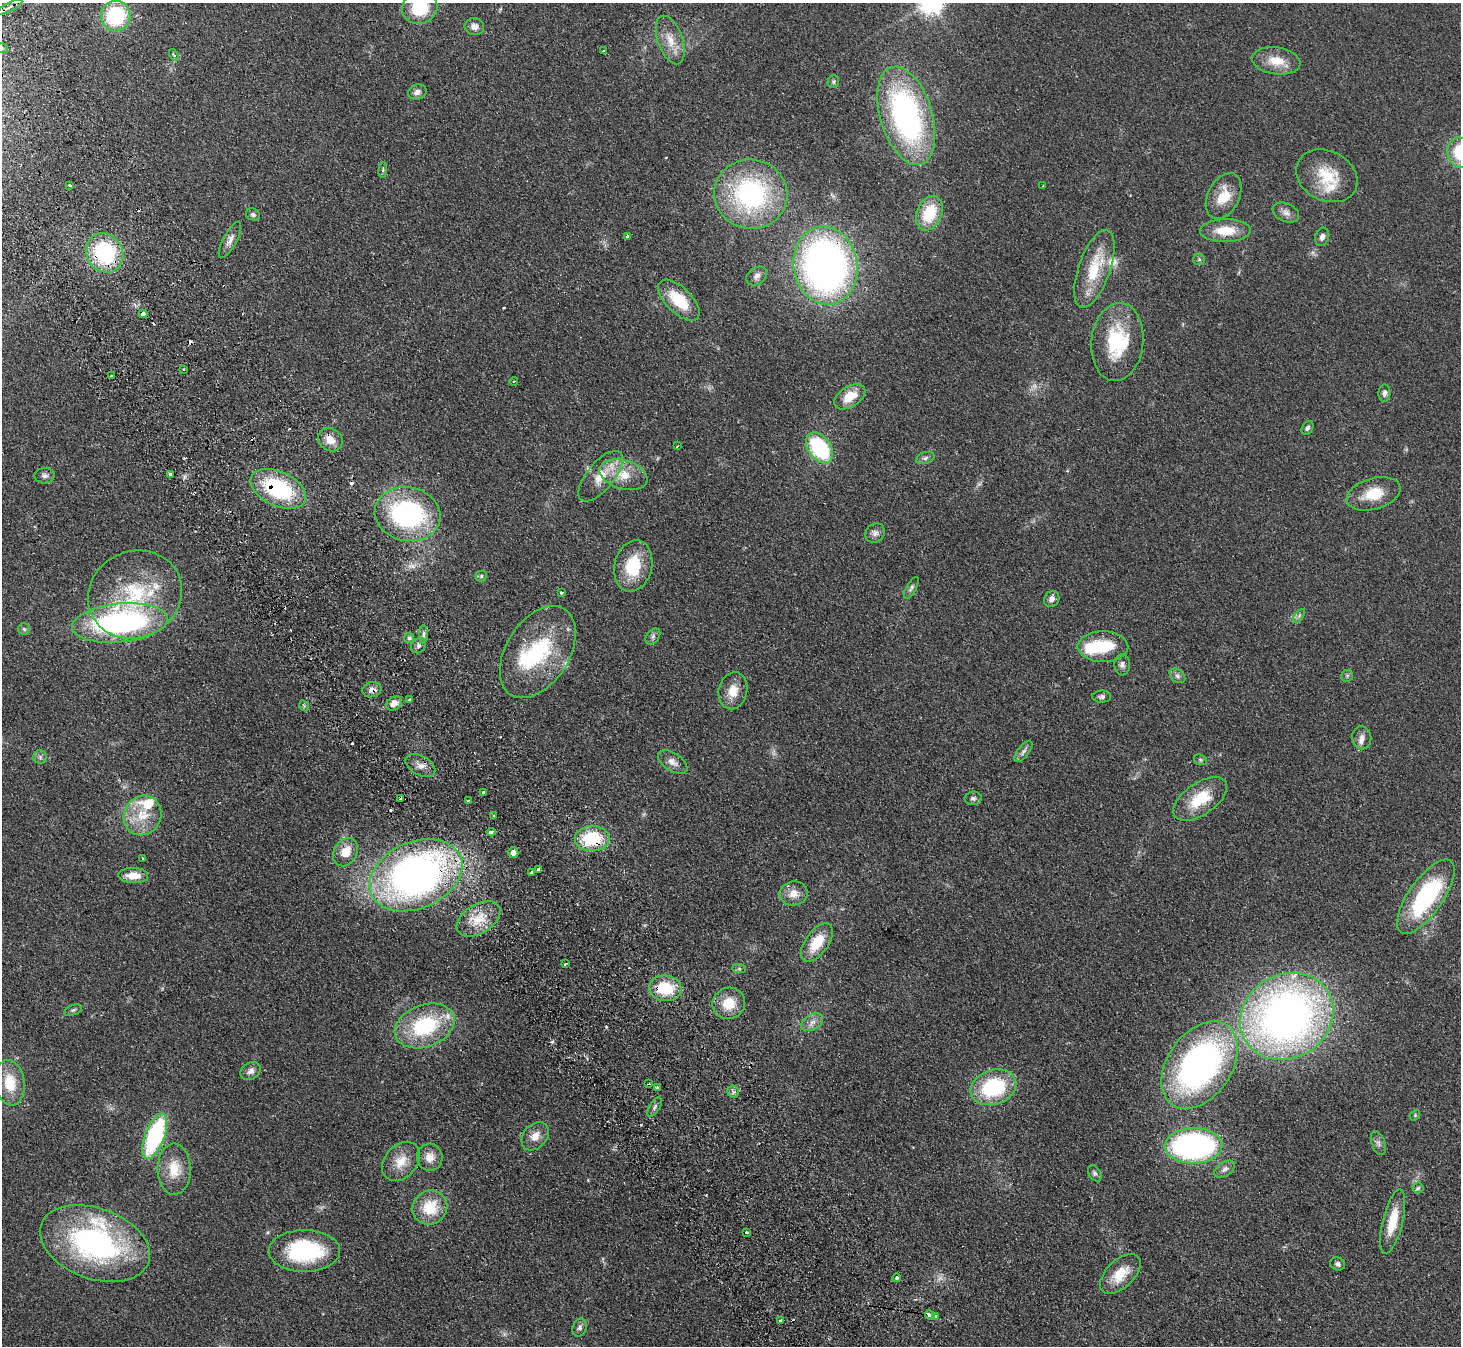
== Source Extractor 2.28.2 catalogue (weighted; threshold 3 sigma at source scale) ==
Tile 11 of 4 x 4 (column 3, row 3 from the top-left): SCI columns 2971-4429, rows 1675-3018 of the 5940 x 5898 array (HDU 1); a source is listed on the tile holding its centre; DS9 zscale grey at full resolution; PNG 1463 x 1348 px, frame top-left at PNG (2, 3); each listed source drawn as its Kron ellipse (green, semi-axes under 4 px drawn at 4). Shown black and unused: <1% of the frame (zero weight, under 2 of 3 exposures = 3% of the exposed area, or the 3 px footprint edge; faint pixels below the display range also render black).
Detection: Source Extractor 2.28.2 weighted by HDU 2 'WHT'; one run over the whole footprint, this tile lists its part. Background 0.0777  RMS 0.0086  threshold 0.0385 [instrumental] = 3 sigma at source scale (4.5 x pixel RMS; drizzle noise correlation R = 1.50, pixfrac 1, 0.05/0.05 arcsec/px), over >= 5 px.
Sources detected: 170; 5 too faint to see at this stretch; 2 inside a brighter object's white glare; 13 cosmic-ray / hot-pixel residue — neither listed nor drawn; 9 inside a brighter listed object's ellipse — not listed separately; the other 141 listed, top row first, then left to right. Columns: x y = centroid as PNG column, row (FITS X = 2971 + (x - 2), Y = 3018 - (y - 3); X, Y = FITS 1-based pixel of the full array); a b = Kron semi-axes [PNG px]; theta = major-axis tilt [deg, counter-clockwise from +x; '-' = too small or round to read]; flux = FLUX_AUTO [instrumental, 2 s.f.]
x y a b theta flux
9 7 14 4 27 3.6
420 8 18 16 20 35
116 16 15 14 - 60
474 27 10 8 -5 5.4
670 40 25 12 -71 14
2 48 6 5 - 1.5
604 51 3 3 - 11
174 55 6 3 -57 1
1276 61 24 13 -8 16
833 81 6 5 - 1.5
417 92 9 7 18 4.1
906 116 51 26 -73 210
1460 152 15 12 -79 32
383 170 8 4 83 1.4
1327 176 32 25 -27 31
70 185 3 3 - 2.6
1043 186 3 2 - 0.67
751 194 37 34 -10 130
1224 196 24 15 63 18
929 213 18 12 67 32
1286 213 14 9 -24 4.8
253 214 7 6 - 1.9
1225 231 25 11 1 20
628 236 4 3 - 13
1322 237 9 6 73 3.5
230 240 20 7 62 5.3
105 253 20 18 -56 80
1199 259 6 5 - 1.4
825 266 39 32 -80 430
1094 269 41 16 71 36
757 276 11 8 37 3.9
679 300 26 13 -44 30
143 314 4 4 - 4.8
1117 342 39 26 84 53
184 369 3 2 - 1.3
111 376 3 2 - 1.4
514 381 4 3 - 0.72
1384 393 8 6 88 2.6
850 397 17 10 32 17
1307 428 7 5 58 2.2
330 440 13 11 -31 8.4
677 446 3 2 - 0.62
819 448 17 11 -54 76
925 458 9 5 17 2.4
170 474 4 3 - 6.5
623 475 24 14 -16 20
45 476 10 7 2 2.9
600 476 31 13 50 19
278 489 30 17 -25 76
1373 494 27 15 16 23
408 514 33 27 -10 130
875 533 10 9 - 3.9
633 566 26 19 76 33
481 576 5 5 - 1.5
911 588 12 5 61 2.3
561 592 3 3 - 2.3
135 594 48 43 25 82
1052 599 8 7 - 3.9
1299 616 8 4 53 1.7
120 623 48 19 6 200
24 629 6 5 - 1.6
424 634 9 4 90 2.3
653 637 9 6 50 2.3
409 638 5 5 - 1.8
418 646 8 7 - 2.6
1103 647 25 15 0 33
538 652 50 31 58 74
1122 665 10 8 -87 3.4
1177 676 9 6 -40 2.6
1347 676 6 5 - 1.5
372 690 10 7 13 4.7
733 691 19 14 78 13
1102 697 9 6 0 2.4
409 700 3 3 - 2.7
394 703 8 6 34 6
304 706 6 4 -58 0.91
1362 738 11 9 -81 5.1
1023 751 12 5 53 3.1
40 757 6 6 - 2.2
1200 760 7 5 -22 1.4
673 762 16 9 -32 5.8
420 765 16 9 -30 6.6
483 792 3 3 - 4.1
401 798 3 2 - 1.7
973 798 8 6 2 2.1
1200 799 31 16 35 29
468 801 3 2 - 0.93
142 815 20 18 57 23
493 815 3 3 - 2.2
491 832 4 3 - 7.9
592 838 17 12 -1 44
346 852 15 11 59 15
513 853 5 5 - 5.3
143 858 3 2 - 0.86
538 869 3 3 - 4.5
532 873 4 3 - 5.5
416 875 48 33 24 430
133 876 15 7 -2 12
794 893 14 12 9 9.1
1426 897 43 17 55 90
479 919 24 14 32 19
817 943 22 11 55 22
565 964 3 3 - 7
739 969 7 4 -1 1.5
665 988 16 13 -7 32
729 1003 16 15 - 19
73 1010 9 5 19 1.8
1287 1016 48 42 30 490
812 1022 12 7 30 4.9
425 1026 31 21 21 65
1200 1065 48 32 55 270
251 1071 11 8 34 4.4
10 1083 22 15 -82 24
648 1084 4 2 - 1.2
993 1087 23 17 19 68
657 1088 3 3 - 2.2
733 1092 6 5 - 2.1
655 1107 11 5 57 2.2
1415 1115 6 4 48 1.1
155 1136 24 9 69 110
535 1136 16 11 49 8.9
1378 1143 12 6 -71 3.5
1193 1146 29 17 1 230
430 1157 13 13 - 9.2
401 1161 22 16 49 15
174 1169 25 16 -89 18
1225 1169 11 7 34 3.7
1095 1173 9 6 -59 2
1418 1188 5 5 - 1.4
430 1208 18 16 38 26
1393 1222 33 10 76 22
747 1232 3 3 - 2.1
95 1244 57 35 -20 180
304 1251 35 21 0 78
1338 1264 7 6 - 2.4
1120 1274 25 14 44 20
897 1278 4 3 - 1.7
930 1315 5 3 - 6.7
935 1316 4 3 - 2.8
780 1320 3 3 - 2.3
580 1327 9 7 69 2.8
Overlapping masked pixels (flux is a lower limit): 8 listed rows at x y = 105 253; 143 314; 278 489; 372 690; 420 765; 592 838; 416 875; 665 988
Isophote crosses this tile's border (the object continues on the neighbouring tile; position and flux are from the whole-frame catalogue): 3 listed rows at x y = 420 8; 2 48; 1460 152